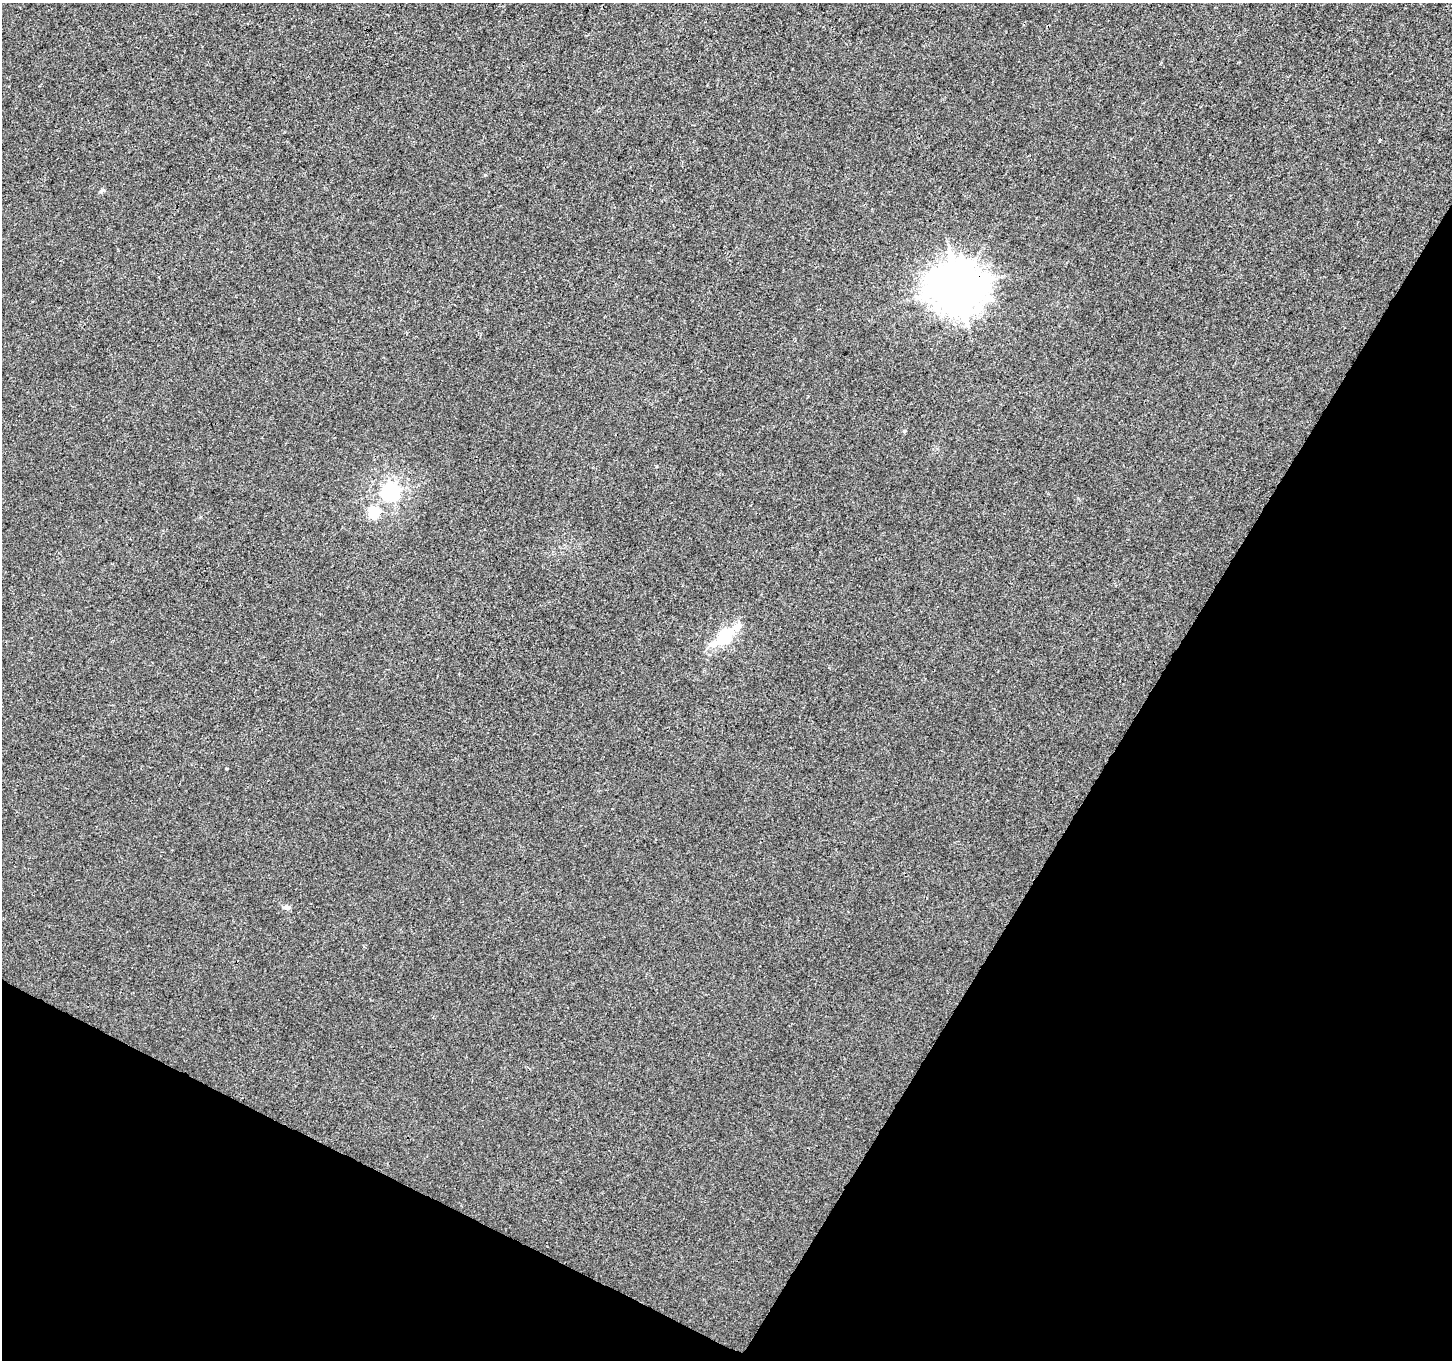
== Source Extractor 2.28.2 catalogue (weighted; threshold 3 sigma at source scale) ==
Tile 15 of 4 x 4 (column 3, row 4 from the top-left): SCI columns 2907-4356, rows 265-1622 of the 5805 x 5894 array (HDU 1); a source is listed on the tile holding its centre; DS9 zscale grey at full resolution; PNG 1454 x 1362 px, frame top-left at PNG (2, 3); no overlay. Shown black and unused: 28% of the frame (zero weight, under 3 of 4 exposures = <1% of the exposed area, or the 3 px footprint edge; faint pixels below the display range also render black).
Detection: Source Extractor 2.28.2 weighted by HDU 2 'WHT'; one run over the whole footprint, this tile lists its part. Background 0.00215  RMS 0.0029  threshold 0.0131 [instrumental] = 3 sigma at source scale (4.5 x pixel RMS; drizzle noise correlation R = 1.50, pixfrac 1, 0.0396/0.0396 arcsec/px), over >= 5 px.
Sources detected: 8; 1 inside a brighter listed object's ellipse — not listed separately; the other 7 listed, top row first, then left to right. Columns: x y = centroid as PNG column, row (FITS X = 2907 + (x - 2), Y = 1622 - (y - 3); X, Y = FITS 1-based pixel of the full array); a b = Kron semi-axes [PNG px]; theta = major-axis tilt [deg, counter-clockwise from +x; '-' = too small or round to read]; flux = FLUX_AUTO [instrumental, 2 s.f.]
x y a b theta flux
1380 139 3 3 - 1.6
958 287 16 15 - 950
904 431 4 4 - 0.4
391 491 7 6 - 100
373 512 6 5 - 22
725 636 16 8 41 20
286 907 9 7 -11 0.97
Overlapping masked pixels (flux is a lower limit): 1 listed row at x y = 958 287